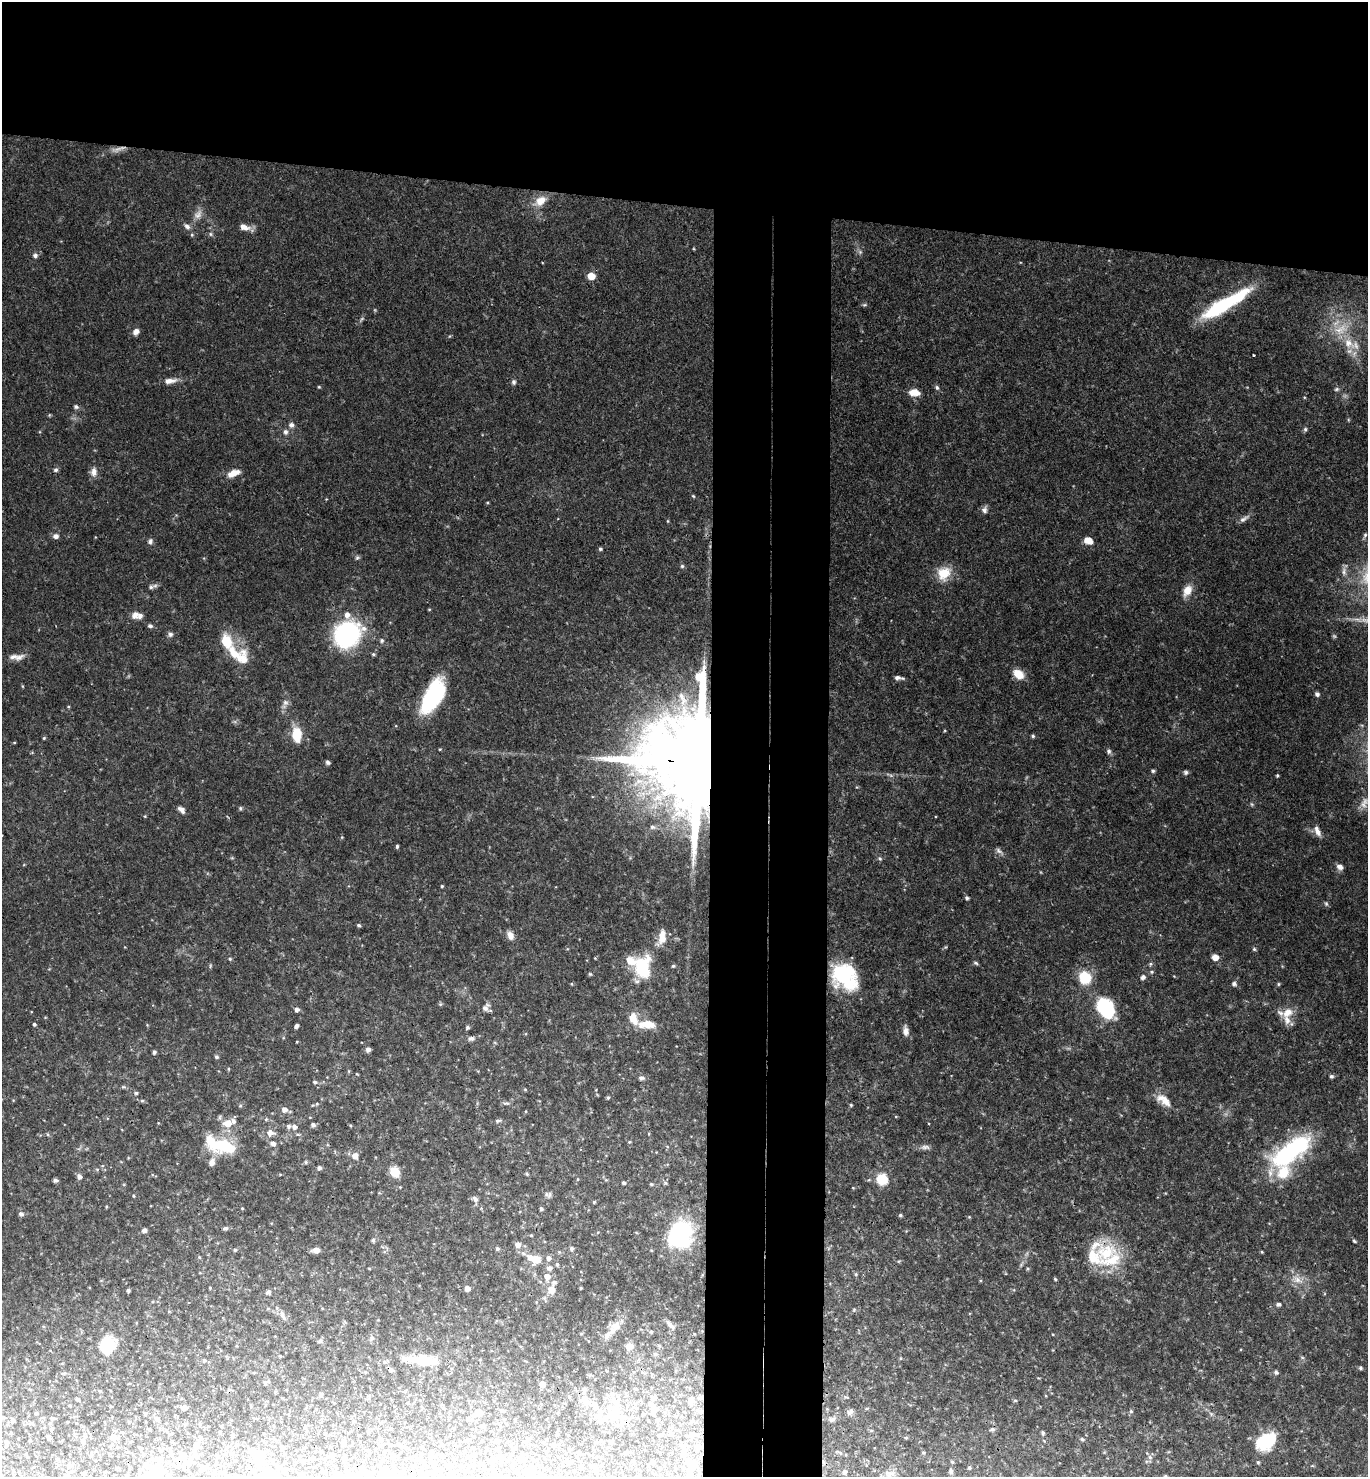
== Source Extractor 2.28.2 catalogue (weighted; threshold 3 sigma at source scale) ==
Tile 2 of 3 x 3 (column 2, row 1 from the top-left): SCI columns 1526-2891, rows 2962-4436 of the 4515 x 4443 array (HDU 1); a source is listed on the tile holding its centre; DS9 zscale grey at full resolution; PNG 1370 x 1479 px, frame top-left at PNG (2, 2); no overlay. Shown black and unused: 21% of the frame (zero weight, under 3 of 4 exposures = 6% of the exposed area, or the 3 px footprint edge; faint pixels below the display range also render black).
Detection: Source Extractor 2.28.2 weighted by HDU 2 'WHT'; one run over the whole footprint, this tile lists its part. Background 0.0672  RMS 0.0037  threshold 0.0166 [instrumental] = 3 sigma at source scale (4.5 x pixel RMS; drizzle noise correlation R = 1.50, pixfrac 1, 0.05/0.05 arcsec/px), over >= 5 px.
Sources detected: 332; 7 too faint to see at this stretch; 6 inside a brighter object's white glare — not listed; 21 inside a brighter listed object's ellipse — not listed separately; the other 298 listed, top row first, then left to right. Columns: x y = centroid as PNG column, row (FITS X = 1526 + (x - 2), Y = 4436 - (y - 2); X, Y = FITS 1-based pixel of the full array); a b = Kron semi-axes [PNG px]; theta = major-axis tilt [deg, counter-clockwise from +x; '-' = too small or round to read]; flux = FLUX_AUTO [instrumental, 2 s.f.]
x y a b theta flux
540 201 18 11 31 5.5
187 226 9 6 -39 1.4
244 227 15 7 -16 2.8
210 234 6 5 - 0.72
192 235 5 5 - 0.48
35 255 6 6 - 1.2
591 276 6 6 - 5.1
864 305 7 4 6 0.57
1221 306 48 13 32 28
1341 329 28 14 25 9.9
136 332 7 6 - 2.2
1348 343 21 13 -46 8.2
1253 355 3 3 - 0.49
170 381 17 7 6 3
514 382 6 5 - 0.88
319 387 4 3 - 0.39
937 388 7 5 -73 0.8
1337 389 7 5 16 0.75
914 392 11 7 -2 4.7
76 407 7 5 -26 0.81
49 415 6 3 71 0.33
291 425 8 7 - 1.4
1305 429 6 5 - 0.66
285 432 7 6 - 1.2
55 470 7 5 15 0.81
94 472 11 8 -89 2.5
233 473 14 7 23 4.3
693 496 6 3 -44 0.4
487 502 4 3 - 0.32
984 510 10 7 77 1.4
1244 519 16 5 34 1.6
668 521 5 3 - 0.34
1365 535 10 5 67 0.8
56 536 7 6 - 1.5
1088 540 10 7 -24 3.4
150 541 7 6 - 1.1
600 549 4 4 - 0.72
357 558 7 5 41 0.68
682 566 5 5 - 0.62
1344 571 13 6 85 1.9
944 573 19 15 47 7.9
151 587 8 6 16 0.96
1187 591 16 10 62 4.2
429 609 3 3 - 0.33
135 615 10 8 62 2.3
347 615 7 6 - 2.2
150 626 7 5 -18 0.88
170 634 7 6 - 1
347 635 19 16 37 71
382 640 5 5 - 0.8
373 654 5 4 - 0.57
237 655 32 17 -27 11
19 657 17 8 27 2.4
1019 674 13 9 -37 5.2
899 678 11 4 -6 1.4
22 686 5 3 - 0.35
1317 694 5 4 - 0.89
433 696 37 17 61 30
285 703 9 8 - 1.4
68 707 4 3 - 0.37
297 734 13 8 -87 10
1033 736 4 4 - 0.65
44 738 4 4 - 0.48
14 742 4 3 - 0.32
440 749 3 3 - 0.34
1109 751 6 5 - 1.1
328 762 5 4 - 0.89
695 763 33 24 -11 12000
1153 771 5 5 - 0.63
1186 772 6 6 - 0.83
1277 775 3 3 - 0.51
856 787 5 3 - 0.32
1364 803 18 10 65 3.4
1252 804 5 5 - 0.53
240 808 6 5 - 0.57
181 810 9 5 -42 1.8
145 816 4 3 - 0.32
653 827 9 7 -8 1.4
1317 831 14 6 -67 2.4
342 837 5 3 - 0.35
397 846 5 3 - 0.58
999 851 13 5 -41 1.2
880 859 6 5 - 0.64
1340 867 8 7 - 1.8
442 886 3 3 - 0.43
967 898 4 4 - 0.8
1326 904 7 5 -63 0.68
359 925 4 4 - 0.67
510 935 11 8 -64 2.4
662 937 21 9 77 4.1
1254 949 5 5 - 0.55
1215 957 5 5 - 4.3
595 958 4 3 - 0.3
230 959 5 4 - 0.5
976 963 6 4 -19 0.65
1150 964 5 4 - 0.59
673 966 4 4 - 0.45
642 967 20 14 84 20
1152 972 6 5 - 0.66
590 974 5 5 - 0.48
842 976 33 19 -44 28
1084 977 10 9 - 15
1143 977 6 5 - 1.3
571 984 5 3 - 0.34
1234 984 6 5 - 1.1
1278 984 5 4 - 0.44
440 1004 5 5 - 0.53
485 1008 10 9 - 1.8
1105 1008 17 11 -55 44
296 1009 5 4 - 1.4
1287 1012 16 11 37 4.4
34 1024 4 4 - 0.64
647 1024 20 9 0 6.1
296 1026 4 4 - 1.2
467 1027 5 4 - 0.79
906 1031 11 7 -84 2.1
471 1039 9 6 8 1.2
297 1041 4 3 - 0.28
368 1049 5 5 - 1.5
154 1052 4 4 - 0.81
216 1057 5 5 - 0.69
349 1071 5 3 - 0.38
357 1074 4 3 - 0.28
1331 1076 5 4 - 0.76
641 1078 7 6 - 1.1
315 1082 5 4 - 0.79
123 1087 6 4 17 0.47
136 1093 5 4 - 0.56
608 1097 4 4 - 0.58
1164 1100 24 11 -37 5.1
142 1101 6 4 1 0.5
506 1103 9 5 -3 0.87
317 1104 6 5 - 0.62
851 1105 4 4 - 0.43
240 1106 5 3 - 0.39
284 1109 6 6 - 1.9
266 1119 5 4 - 0.51
498 1121 9 4 12 0.87
228 1123 8 7 - 4.4
313 1125 5 4 - 1.1
350 1125 5 3 - 0.36
288 1126 5 5 - 0.92
294 1127 6 5 - 1.5
270 1133 8 6 -13 2.6
298 1134 5 3 - 0.5
629 1142 4 3 - 0.33
272 1143 6 4 -12 1.5
220 1145 38 16 -18 19
925 1147 13 6 4 1.5
1291 1151 52 20 35 48
355 1156 7 7 - 2.6
212 1162 10 8 68 2.4
306 1162 5 4 - 0.55
319 1168 4 4 - 1.1
395 1172 7 6 - 11
527 1174 4 4 - 0.51
79 1177 5 5 - 1.8
577 1179 4 3 - 0.26
882 1179 9 9 - 11
55 1180 4 3 - 0.98
606 1180 6 3 -18 0.41
624 1183 3 3 - 0.74
665 1183 6 5 - 0.55
651 1184 4 3 - 0.5
400 1187 4 4 - 0.27
853 1188 4 3 - 0.27
546 1194 8 6 -3 1
133 1196 4 3 - 0.37
475 1199 8 6 -47 1.2
594 1202 3 3 - 0.44
242 1208 4 3 - 0.32
541 1208 4 4 - 0.7
21 1214 5 5 - 1.2
900 1215 5 4 - 0.58
969 1217 5 4 - 0.34
225 1228 7 5 9 0.75
144 1230 5 4 - 1.5
680 1234 31 26 67 36
373 1240 5 5 - 0.64
1354 1241 5 3 - 0.49
518 1245 6 6 - 2.1
572 1248 5 5 - 0.91
497 1249 5 4 - 0.8
235 1250 4 4 - 0.49
316 1250 7 6 - 2.4
1106 1252 36 27 8 19
1262 1252 3 3 - 0.36
199 1257 5 3 - 0.32
548 1258 6 6 - 1.7
535 1259 14 10 -15 6.4
899 1261 5 4 - 0.38
557 1264 6 4 -74 0.65
550 1268 8 7 - 1.5
1028 1268 4 4 - 0.43
856 1274 5 4 - 0.49
547 1277 8 7 - 3
1055 1279 3 3 - 0.49
1297 1279 16 9 -27 3.9
980 1280 5 3 - 0.34
210 1288 3 2 - 0.36
467 1288 4 4 - 2.3
581 1288 3 3 - 0.38
128 1290 4 3 - 0.8
551 1290 8 7 - 4
268 1292 5 5 - 0.88
1278 1304 5 4 - 1.1
169 1311 5 3 - 0.3
283 1316 15 6 -63 1.8
670 1324 15 5 -47 1.5
614 1327 21 11 55 4.6
372 1338 6 6 - 0.79
320 1341 7 5 74 0.74
107 1345 21 16 62 11
659 1346 6 4 -19 0.44
629 1347 5 5 - 5
280 1356 4 3 - 0.35
1302 1357 6 4 -20 0.5
901 1358 5 3 - 0.34
204 1360 6 5 - 0.69
423 1360 38 12 -7 9.9
1360 1368 5 5 - 0.65
390 1369 7 4 -40 0.96
1276 1372 5 5 - 1
265 1383 6 4 51 0.54
542 1384 5 4 - 3.5
321 1394 6 4 -88 0.51
569 1397 4 4 - 0.38
653 1398 7 5 34 1.1
700 1398 9 6 11 1.9
77 1399 4 3 - 0.71
585 1400 16 10 -46 3.8
1015 1400 5 3 - 0.42
691 1401 12 9 -83 3
184 1408 5 4 - 1.7
654 1408 9 7 -78 2.3
503 1410 7 3 -9 0.46
698 1410 7 4 -18 1
1131 1411 5 4 - 0.55
850 1412 10 6 40 1.4
36 1413 4 3 - 0.61
479 1413 5 5 - 3.7
615 1413 16 11 60 5.7
643 1414 3 2 - 0.34
1211 1414 6 5 - 0.73
473 1415 7 5 -89 0.96
52 1418 5 5 - 0.65
157 1419 6 5 - 0.98
832 1419 8 7 - 1.1
12 1421 5 5 - 1
129 1422 5 3 - 0.29
482 1426 5 4 - 0.85
992 1429 6 5 - 0.8
150 1430 5 3 - 0.29
1043 1433 5 4 - 0.66
691 1434 10 7 29 1.6
48 1437 5 4 - 0.85
113 1437 5 5 - 4.8
1082 1439 5 4 - 0.59
82 1441 5 5 - 0.78
1265 1441 23 17 33 15
611 1443 5 4 - 0.5
6 1444 11 4 71 1
196 1444 7 6 - 1.2
236 1444 4 4 - 0.46
343 1444 5 4 - 1.1
282 1448 4 4 - 0.84
514 1448 4 3 - 0.35
697 1449 13 5 63 1.8
161 1450 5 4 - 0.47
170 1451 12 2 -86 0.59
923 1452 4 4 - 0.53
682 1454 6 4 72 0.61
217 1455 3 3 - 0.56
183 1456 10 8 33 2.2
501 1456 6 4 90 0.66
257 1457 9 8 - 10
1150 1457 7 5 -47 0.96
57 1459 5 5 - 0.54
312 1459 4 4 - 0.41
652 1462 4 4 - 0.46
1258 1462 4 3 - 0.49
69 1466 6 5 - 0.79
206 1467 7 5 20 0.71
580 1467 5 3 - 0.29
969 1467 4 3 - 0.52
690 1470 9 8 - 2.9
950 1471 7 5 83 0.68
266 1472 11 8 47 5.1
844 1472 5 4 - 0.97
84 1473 4 3 - 0.87
213 1473 5 5 - 0.86
225 1474 5 4 - 0.41
528 1474 6 5 - 2.5
889 1474 15 8 -12 2.6
156 1475 18 14 79 15
366 1475 5 5 - 0.9
66 1476 7 6 - 1.4
1165 1476 5 4 - 0.4
Overlapping masked pixels (flux is a lower limit): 3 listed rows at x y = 695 763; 423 1360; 700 1398
Isophote crosses this tile's border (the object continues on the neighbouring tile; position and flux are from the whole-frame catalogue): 7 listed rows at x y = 12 1421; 266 1472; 528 1474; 156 1475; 366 1475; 66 1476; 1165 1476